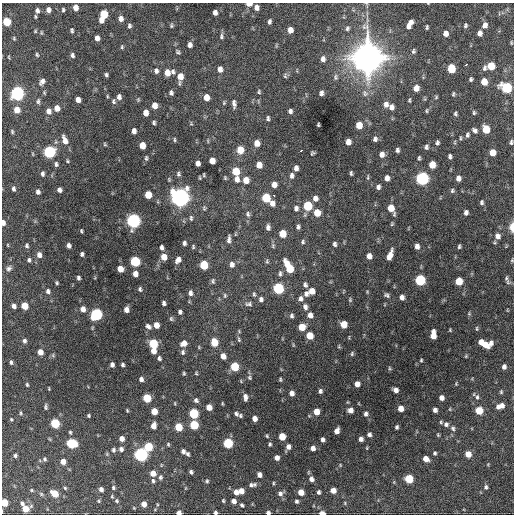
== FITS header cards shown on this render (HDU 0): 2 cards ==
NAXIS1  =                  512 / Axis length
NAXIS2  =                  512 / Axis length

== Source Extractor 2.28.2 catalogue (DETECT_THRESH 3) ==
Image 512 x 512 px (HDU 0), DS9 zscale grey, 1 PNG px = 1 image px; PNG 516 x 516 px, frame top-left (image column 1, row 512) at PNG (2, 3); no overlay
Background 1370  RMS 34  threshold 102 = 3 sigma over >= 5 px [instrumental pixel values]
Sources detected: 377; all 377 listed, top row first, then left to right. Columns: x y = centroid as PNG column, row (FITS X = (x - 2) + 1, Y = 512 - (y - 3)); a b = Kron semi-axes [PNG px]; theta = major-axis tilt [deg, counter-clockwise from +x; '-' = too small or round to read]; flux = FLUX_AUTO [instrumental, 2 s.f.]
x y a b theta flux
428 3 3 2 - 1.2e+03
249 4 5 3 - 1.7e+04
75 7 5 4 - 1.7e+04
256 7 6 5 - 1.1e+04
37 10 7 6 - 8.1e+03
48 10 6 5 - 9.2e+03
63 10 5 3 - 3.2e+03
215 12 5 4 - 9.4e+03
104 14 7 5 82 6.2e+04
121 19 6 5 - 1.1e+04
101 20 5 4 - 1.4e+04
269 21 5 4 - 5.6e+03
7 22 6 5 - 6.4e+04
409 24 9 4 62 1.6e+04
465 25 5 4 - 4.2e+03
485 25 6 5 - 1.2e+04
129 26 6 4 -80 4.9e+03
171 26 5 5 - 3.3e+03
427 27 4 3 - 3.1e+03
347 28 6 5 - 4.5e+03
72 30 6 4 -79 3.7e+03
290 30 6 5 - 1.5e+04
35 31 4 4 - 2.3e+03
445 33 6 5 - 1.3e+04
479 33 5 4 - 1.1e+04
222 36 9 5 89 5.7e+03
14 38 5 4 - 2.6e+03
97 38 5 4 - 1.2e+04
511 43 5 3 - 2.4e+03
190 45 6 5 - 9.2e+03
122 47 5 4 - 3.1e+03
413 51 6 4 -86 4.1e+03
178 52 7 4 -45 3.8e+03
37 55 5 4 - 3.1e+03
72 55 6 4 -72 5.0e+03
9 57 5 3 - 2.1e+03
367 57 12 12 - 3.6e+06
323 59 7 5 88 9.8e+03
466 64 4 2 - 4.1e+03
491 66 6 5 - 5.0e+04
484 68 8 5 69 5.6e+03
220 69 7 5 -89 1.2e+04
451 69 6 5 - 6.5e+04
156 71 7 5 88 7.3e+03
167 72 7 5 -84 2.2e+04
173 72 6 4 -65 5.5e+03
106 75 4 4 - 4.2e+03
285 76 7 5 83 4.0e+03
180 77 9 5 85 2.3e+04
335 77 8 6 -83 5.4e+03
471 79 4 3 - 3.8e+03
42 81 8 5 56 9.2e+03
484 82 6 5 - 3.0e+04
416 88 6 5 - 2.0e+04
506 88 7 6 - 1.8e+05
259 92 6 4 -79 3.2e+03
17 93 6 6 - 5.2e+05
44 93 6 4 -70 2.8e+03
171 93 5 4 - 5.3e+03
321 93 5 4 - 6.7e+03
365 93 10 8 -65 1.1e+04
453 94 6 3 77 3.0e+03
107 96 5 3 - 2.1e+03
119 97 6 5 - 8.6e+03
206 97 6 5 - 2.4e+04
436 97 4 3 - 2.6e+03
78 100 5 4 - 1.3e+04
138 100 5 4 - 2.9e+03
409 100 5 3 - 2.8e+03
38 101 8 5 83 5.0e+03
113 101 8 5 -74 4.9e+03
224 103 6 4 71 3.1e+03
234 104 11 5 -84 8.2e+03
386 104 7 6 - 1.1e+04
154 105 6 5 - 1.8e+04
391 107 7 5 87 1.0e+04
57 108 6 5 - 1.8e+04
17 110 6 5 - 2.4e+04
48 111 7 6 - 1.2e+04
290 111 5 4 - 6.3e+03
427 111 6 3 90 2.3e+03
146 113 6 4 -83 1.8e+04
474 113 5 4 - 3.5e+03
455 114 5 4 - 3.7e+03
268 118 5 3 - 4.3e+03
154 122 4 3 - 3.9e+03
191 123 5 4 - 2.3e+03
318 125 4 3 - 2.6e+03
359 125 6 5 - 3.3e+04
486 129 6 5 - 5.6e+04
475 130 7 4 -46 6.2e+03
134 131 5 4 - 9.9e+03
12 132 5 3 - 3.1e+03
467 135 7 5 78 5.3e+03
460 138 6 3 -83 2.5e+03
375 139 6 5 - 6.4e+03
65 140 10 5 -71 1.8e+04
174 140 6 3 -89 2.6e+03
208 141 5 3 - 2.1e+03
348 142 5 4 - 1.4e+04
455 142 6 3 72 2.3e+03
511 142 5 4 - 4.2e+03
257 143 6 5 - 2.0e+04
437 143 5 4 - 5.0e+03
105 144 5 3 - 2.4e+03
142 145 6 5 - 2.8e+04
426 147 6 4 75 6.0e+03
240 150 7 6 - 4.0e+04
301 150 4 3 - 8.8e+03
397 150 5 4 - 5.4e+03
49 152 6 6 - 2.9e+05
492 152 6 5 - 2.6e+04
312 153 4 3 - 3.4e+03
382 154 6 5 - 1.2e+04
450 156 5 4 - 5.3e+03
146 158 7 4 89 3.7e+03
419 158 6 3 76 3.5e+03
67 161 4 4 - 2.4e+03
212 161 6 5 - 2.1e+04
198 163 5 4 - 1.2e+04
56 164 5 4 - 4.6e+03
259 165 6 5 - 2.0e+04
432 165 6 5 - 3.3e+04
296 168 5 4 - 9.9e+03
236 171 6 5 - 4.8e+04
351 173 5 3 - 3.5e+03
42 174 5 4 - 5.1e+03
178 174 7 5 -82 4.6e+03
204 175 4 2 - 2.2e+03
292 176 6 4 89 6.9e+03
368 177 8 3 85 2.9e+03
225 178 5 4 - 2.7e+03
387 178 6 5 - 1.1e+04
422 178 6 6 - 4.4e+05
458 178 6 5 - 1.2e+04
237 179 7 5 -83 1.1e+04
246 180 6 5 - 2.4e+04
274 184 5 5 - 1.3e+04
378 187 6 5 - 6.9e+03
13 189 5 3 - 5.5e+03
59 190 5 4 - 8.3e+03
452 191 6 5 - 4.2e+03
38 192 5 4 - 6.9e+03
148 195 6 5 - 3.7e+04
274 195 3 2 - 2.8e+03
180 197 8 7 - 1.5e+06
266 198 6 5 - 8.0e+04
315 198 6 5 - 1.1e+04
482 202 6 5 - 4.7e+03
272 203 6 5 - 1.2e+04
308 206 6 5 - 1.1e+05
296 208 7 5 90 7.4e+03
391 208 8 5 -67 3.6e+04
466 212 5 4 - 7.2e+03
317 213 6 5 - 3.4e+04
248 214 8 5 -80 5.6e+03
191 218 7 4 -90 4.1e+03
133 221 7 6 - 6.0e+05
3 223 6 4 -84 1.1e+04
392 224 5 4 - 2.8e+03
268 227 6 4 -87 7.1e+03
298 227 6 4 83 5.2e+03
512 227 7 3 -90 3.4e+04
81 231 4 3 - 2.5e+03
282 234 6 5 - 4.0e+04
498 236 7 6 - 1.1e+04
229 239 8 4 82 7.2e+03
303 242 6 5 - 3.9e+03
495 242 5 3 - 2.5e+03
184 243 5 4 - 5.6e+03
335 244 5 4 - 5.4e+03
8 245 4 3 - 1.8e+03
273 245 6 4 81 3.4e+03
27 246 6 5 - 4.5e+03
69 246 5 4 - 8.1e+03
417 246 5 4 - 1.1e+04
459 246 4 3 - 3.3e+03
193 247 5 4 - 2.9e+03
162 248 5 4 - 6.8e+03
82 254 4 4 - 5.0e+03
39 255 6 5 - 1.2e+04
390 255 10 4 68 2.0e+04
369 256 6 5 - 1.4e+04
164 257 6 5 - 2.6e+04
29 260 6 4 -84 4.4e+03
178 260 7 5 60 1.2e+04
512 260 4 4 - 2.4e+03
135 261 6 5 - 1.6e+05
267 261 6 4 -71 3.2e+03
232 264 7 5 -84 9.6e+03
204 265 6 5 - 7.9e+04
289 267 12 5 -62 7.0e+04
9 268 8 7 - 7.0e+03
120 269 5 5 - 2.5e+04
135 274 5 5 - 1.5e+04
280 274 7 4 90 4.5e+03
78 278 4 3 - 5.1e+03
506 278 8 5 79 5.1e+03
420 280 6 6 - 2.0e+05
213 281 7 5 -81 4.2e+03
459 281 6 5 - 4.9e+04
57 283 4 3 - 3.1e+03
305 285 7 5 -75 5.9e+03
278 288 6 6 - 2.0e+05
140 289 5 4 - 4.3e+03
48 291 6 5 - 6.5e+03
312 291 5 5 - 2.2e+04
367 292 5 3 - 1.9e+03
190 293 7 5 88 8.3e+03
254 294 7 4 -80 3.7e+03
306 294 7 6 - 8.6e+03
225 295 6 5 - 3.5e+03
387 295 8 5 -38 5.4e+03
402 297 6 5 - 9.3e+03
301 298 7 6 - 8.0e+03
261 299 6 5 - 6.7e+03
350 300 6 4 -90 3.1e+03
164 303 5 4 - 5.6e+03
249 304 10 6 5 7.6e+03
14 306 5 4 - 9.2e+03
25 306 5 5 - 3.5e+04
305 307 7 6 - 8.3e+03
83 309 6 5 - 1.4e+04
126 310 5 4 - 1.2e+04
507 310 5 3 - 1.6e+03
180 312 5 4 - 5.9e+03
96 314 6 6 - 3.0e+05
469 314 6 5 - 2.9e+03
310 315 6 5 - 1.3e+04
292 316 6 5 - 4.9e+03
171 319 7 5 78 3.8e+03
344 324 6 5 - 3.4e+04
156 325 5 4 - 2.0e+04
148 326 7 5 -41 7.3e+03
302 327 6 5 - 3.9e+04
477 328 7 3 -90 2.7e+03
450 330 3 2 - 2.1e+03
309 335 6 5 - 3.7e+04
433 335 8 5 88 2.7e+04
239 339 8 5 -79 4.3e+03
24 341 6 5 - 6.0e+03
214 342 6 5 - 5.5e+04
481 342 5 4 - 1.6e+04
153 343 6 5 - 1.1e+05
184 343 7 6 - 1.6e+04
491 343 8 5 72 9.3e+03
485 345 6 5 - 2.4e+04
339 346 5 4 - 2.5e+03
153 351 5 4 - 1.9e+04
40 352 5 4 - 2.0e+04
183 352 7 6 - 5.7e+03
352 354 7 4 65 3.5e+03
223 356 6 5 - 1.5e+04
466 356 5 4 - 2.1e+03
159 358 6 5 - 4.9e+03
421 360 4 3 - 2.5e+03
11 362 5 4 - 4.6e+03
112 365 5 4 - 7.1e+03
123 365 4 3 - 4.5e+03
234 366 6 5 - 8.8e+04
504 367 5 4 - 8.5e+03
389 368 6 4 -89 2.5e+03
184 373 5 4 - 2.9e+03
196 373 5 4 - 2.6e+03
249 378 6 5 - 4.1e+03
141 379 5 4 - 7.7e+03
280 379 5 3 - 3.0e+03
357 384 5 5 - 1.6e+04
456 384 5 3 - 2.1e+03
27 385 5 4 - 3.0e+03
49 389 4 2 - 1.8e+03
396 390 5 4 - 1.2e+04
320 391 5 4 - 5.4e+03
501 392 5 4 - 2.7e+03
292 393 5 4 - 1.1e+04
245 397 7 4 -84 9.4e+03
477 397 7 5 82 5.3e+03
147 398 6 5 - 7.4e+04
441 398 5 4 - 1.1e+04
196 400 6 5 - 6.0e+03
175 403 5 3 - 1.9e+03
502 406 6 5 - 1.2e+04
46 407 7 4 88 4.1e+03
209 407 5 5 - 2.0e+04
498 407 5 4 - 5.7e+03
401 408 5 4 - 1.8e+04
127 410 4 3 - 2.3e+03
350 410 5 5 - 1.2e+04
435 410 5 4 - 8.0e+03
479 410 5 5 - 5.5e+04
154 411 5 5 - 3.1e+04
316 412 5 5 - 2.6e+04
21 413 5 3 - 2.6e+03
194 413 6 5 - 1.4e+05
236 413 6 4 -51 4.8e+03
366 414 5 5 - 6.2e+03
89 415 3 3 - 2.9e+03
240 416 5 4 - 3.4e+03
255 418 5 4 - 1.4e+04
11 419 4 3 - 2.5e+03
441 422 5 4 - 2.6e+03
55 423 6 5 - 1.2e+05
446 424 6 5 - 6.5e+03
194 425 6 5 - 8.8e+04
153 426 6 5 - 1.7e+04
179 427 6 5 - 5.4e+04
397 427 4 3 - 4.0e+03
453 428 7 6 - 5.4e+03
337 431 6 4 70 1.3e+04
70 432 5 4 - 3.1e+03
369 434 5 5 - 6.0e+03
438 435 5 3 - 2.3e+03
267 436 5 4 - 2.4e+03
282 436 5 5 - 4.0e+04
122 439 5 5 - 1.4e+04
323 439 4 4 - 7.4e+03
361 439 4 4 - 8.7e+03
71 443 6 5 - 1.5e+05
228 443 6 5 - 1.5e+05
168 444 5 4 - 2.8e+03
270 444 4 3 - 3.4e+03
148 446 6 5 - 8.3e+04
288 447 6 5 - 1.0e+04
313 448 5 4 - 1.0e+04
367 448 5 3 - 1.9e+03
121 449 6 5 - 7.9e+03
113 450 6 5 - 5.1e+03
183 451 5 4 - 7.9e+03
435 453 4 3 - 3.6e+03
141 454 6 6 - 5.7e+05
188 454 4 3 - 4.5e+03
468 454 5 5 - 2.4e+04
15 455 4 4 - 4.4e+03
277 458 5 4 - 1.1e+04
45 459 6 5 - 4.1e+03
426 459 5 5 - 1.8e+04
63 461 5 5 - 1.7e+04
488 464 5 3 - 1.8e+03
340 465 5 4 - 1.9e+03
191 472 4 3 - 5.1e+03
153 473 5 5 - 2.1e+04
259 475 5 4 - 1.0e+04
160 477 6 4 -82 4.3e+03
311 479 6 5 - 9.0e+03
409 479 5 5 - 7.8e+04
153 481 5 5 - 3.7e+03
207 481 5 4 - 3.4e+03
273 483 5 3 - 2.5e+03
252 485 9 5 9 7.8e+03
486 487 6 5 - 5.1e+03
65 488 4 4 - 2.8e+03
113 488 5 4 - 3.8e+03
101 489 5 5 - 8.5e+03
32 490 5 4 - 2.4e+03
333 490 5 5 - 2.0e+04
241 491 5 5 - 1.7e+04
236 492 6 5 - 1.2e+04
301 492 5 5 - 2.5e+04
319 492 5 4 - 5.5e+03
55 493 6 5 - 4.5e+04
280 493 8 6 26 7.9e+03
41 494 6 5 - 3.3e+03
112 497 5 4 - 2.4e+03
99 501 5 4 - 2.6e+03
116 501 6 5 - 3.5e+03
223 501 4 3 - 2.9e+03
234 501 5 5 - 1.2e+04
297 501 5 4 - 4.5e+03
4 503 5 4 - 4.7e+04
22 503 4 4 - 4.5e+03
144 504 5 4 - 1.8e+04
242 505 6 5 - 4.4e+03
25 509 6 5 - 4.0e+04
179 513 4 4 - 1.1e+04
215 513 4 3 - 5.0e+03
268 513 4 4 - 6.7e+03
322 513 5 3 - 1.8e+04
At the frame edge (FLAGS 8, measured only in part): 10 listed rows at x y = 428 3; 249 4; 3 223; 512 227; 512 260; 4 503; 179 513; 215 513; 268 513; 322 513